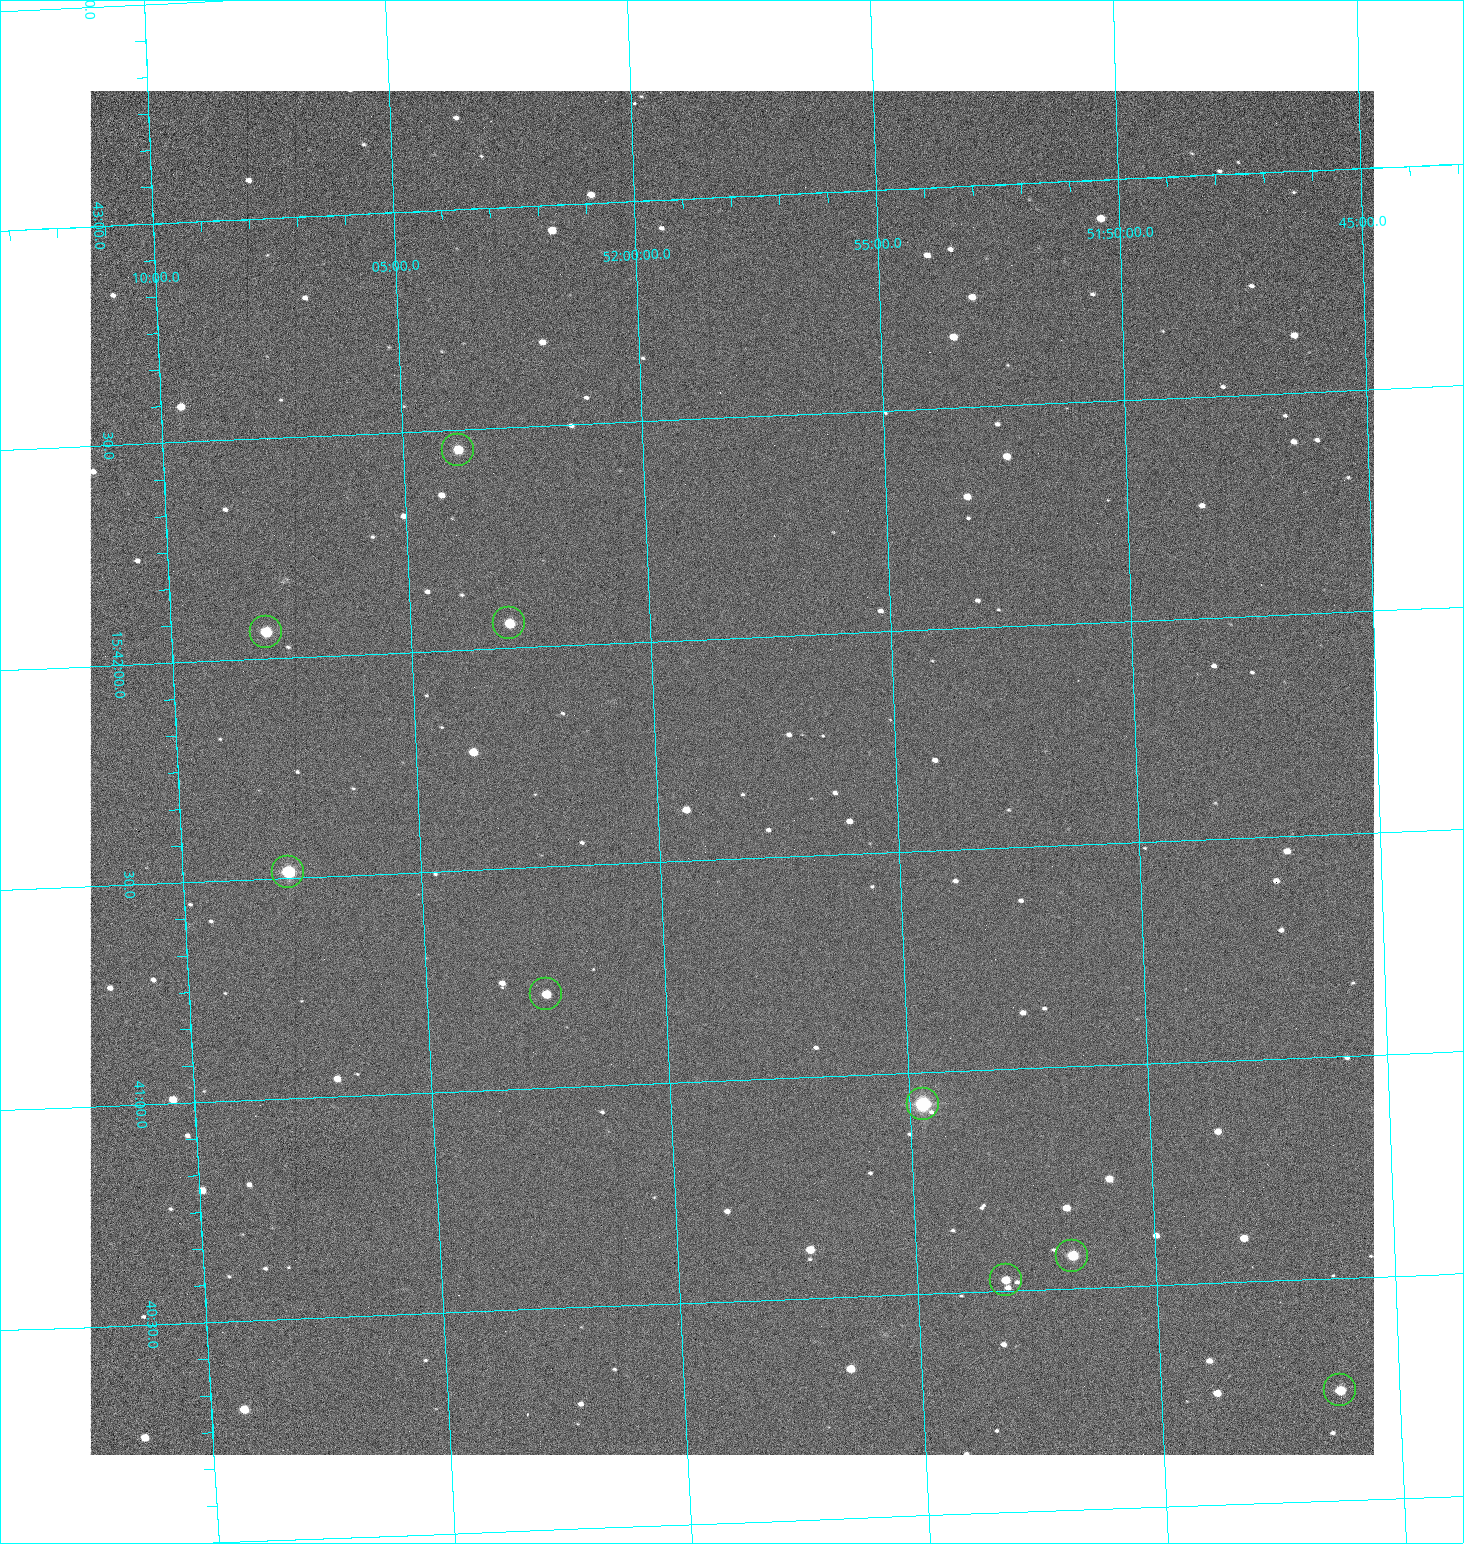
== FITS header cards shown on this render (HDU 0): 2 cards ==
NAXIS1  =                 1284 /fastest changing axis
NAXIS2  =                 1364 /next to fastest changing axis

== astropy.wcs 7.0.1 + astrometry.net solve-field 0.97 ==
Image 1284 x 1364 px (HDU 0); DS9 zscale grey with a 90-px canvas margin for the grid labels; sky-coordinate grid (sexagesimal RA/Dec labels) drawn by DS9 from the SOLVED WCS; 9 Tycho-2 reference stars matched to detected sources circled (green)
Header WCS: RA---TAN/DEC--TAN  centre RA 15:41:42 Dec +51:58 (235.42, +51.97 deg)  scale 1.26 arcsec/px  FOV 26.9' x 28.5'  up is +92 deg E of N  parity flipped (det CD > 0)
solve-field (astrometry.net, Tycho-2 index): VERIFIED the header's WCS against the Tycho-2 star catalogue (9 matches, 0 conflicts) and refined it, rather than solving blind
Solved WCS: RA---TAN-SIP/DEC--TAN-SIP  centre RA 15:41:42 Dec +51:58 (235.42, +51.97 deg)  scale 1.25 arcsec/px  FOV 26.8' x 28.5'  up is +92 deg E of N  parity flipped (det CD > 0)
The solver's refit moves the header's centre by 0.55 arcsec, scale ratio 0.9968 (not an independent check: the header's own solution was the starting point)
Tycho-2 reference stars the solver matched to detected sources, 9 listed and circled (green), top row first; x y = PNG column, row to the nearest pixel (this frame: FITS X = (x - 91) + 1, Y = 1364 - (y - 91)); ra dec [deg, ICRS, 3 dp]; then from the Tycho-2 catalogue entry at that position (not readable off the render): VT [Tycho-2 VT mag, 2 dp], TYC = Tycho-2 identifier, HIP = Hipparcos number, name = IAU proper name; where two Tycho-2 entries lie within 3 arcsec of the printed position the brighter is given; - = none
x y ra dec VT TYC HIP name
459 450 235.614 +52.064 11.61 3489-1132-1 - -
510 623 235.514 +52.049 11.19 3489-1407-1 - -
267 632 235.515 +52.133 11.12 3489-1380-1 - -
289 872 235.378 +52.130 9.31 3489-1322-1 76850 -
547 994 235.303 +52.042 11.52 3489-958-1 - -
924 1104 235.232 +51.912 9.59 3489-824-1 - -
1073 1256 235.143 +51.862 10.97 3489-1016-1 - -
1007 1280 235.131 +51.886 12.29 3489-908-1 - -
1341 1390 235.062 +51.771 11.53 3489-1453-1 - -